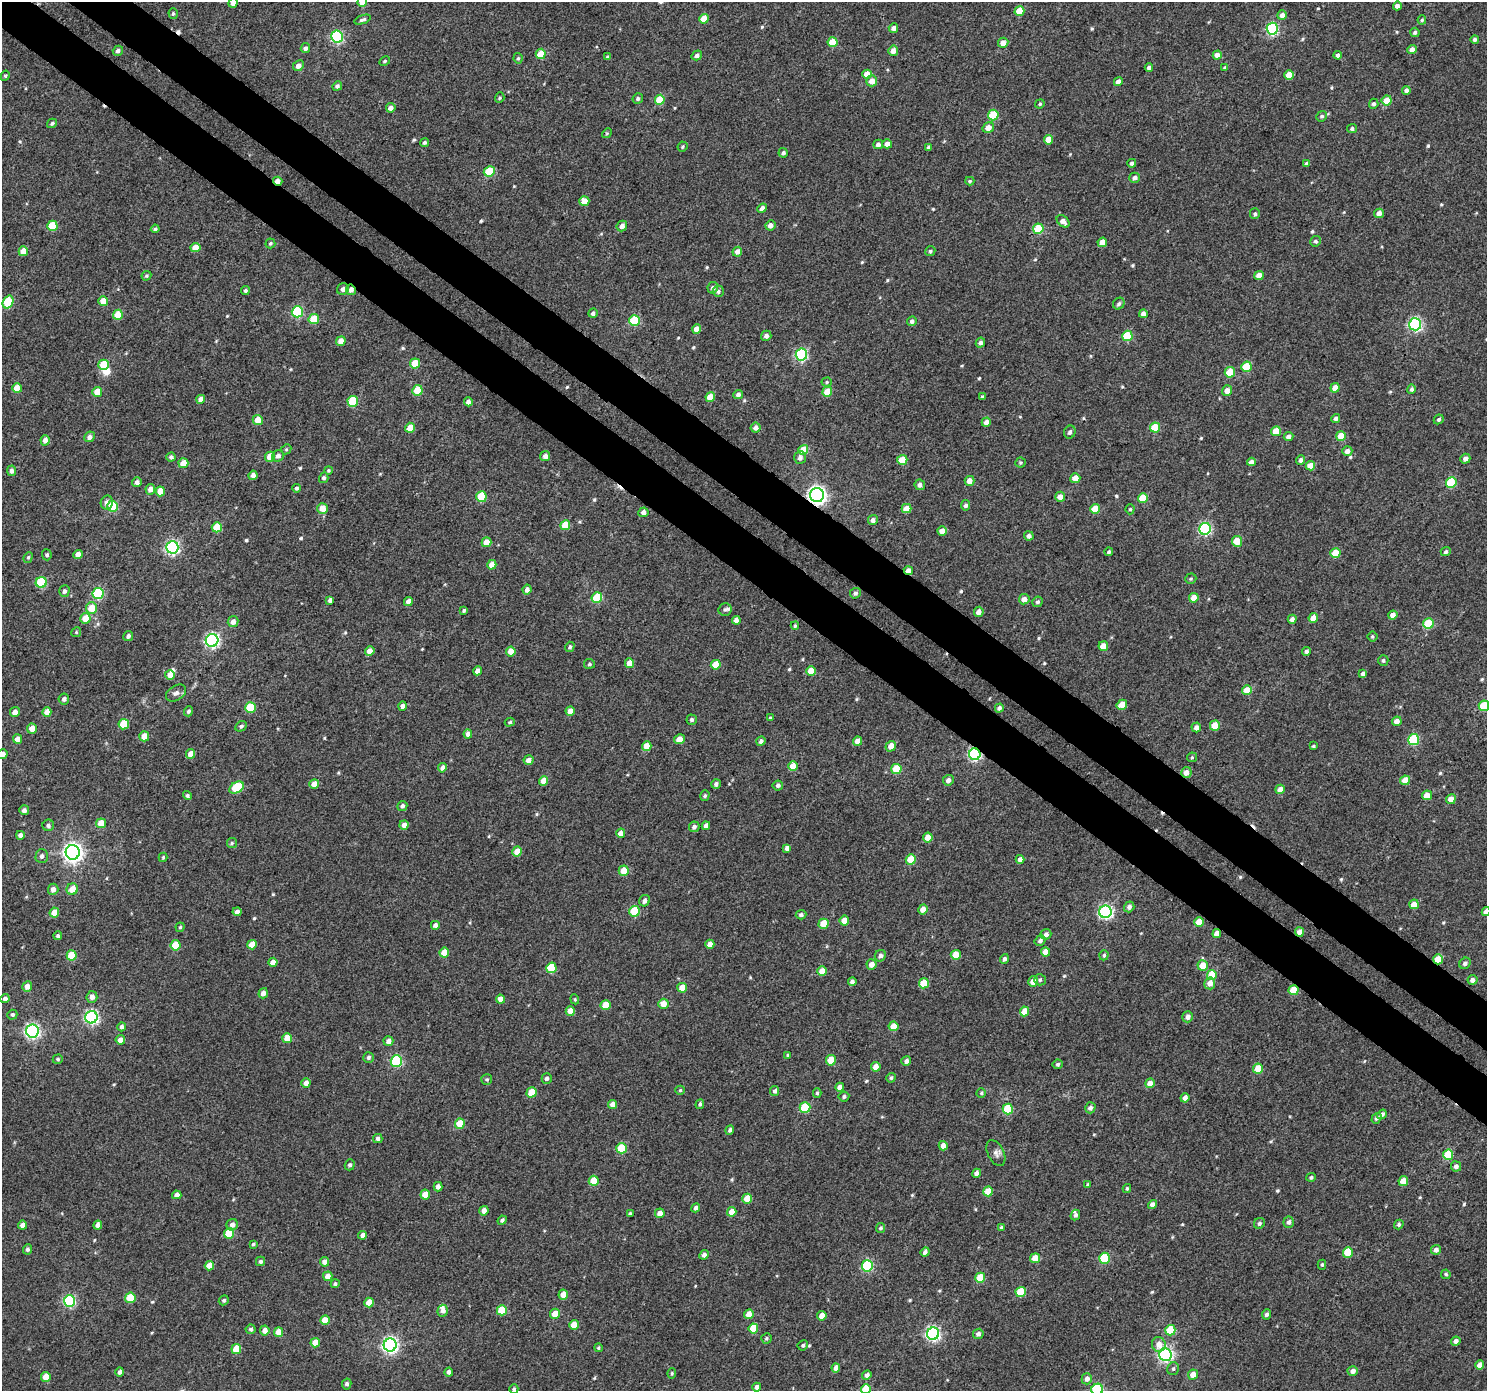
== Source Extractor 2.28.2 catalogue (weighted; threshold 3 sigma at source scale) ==
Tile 11 of 4 x 4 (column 3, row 3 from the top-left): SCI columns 3011-4495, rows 1611-2999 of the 6026 x 6065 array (HDU 1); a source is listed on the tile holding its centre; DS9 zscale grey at full resolution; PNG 1489 x 1393 px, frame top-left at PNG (2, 2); each listed source drawn as its Kron ellipse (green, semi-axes under 4 px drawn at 4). Shown black and unused: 7% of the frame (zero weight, under 3 of 4 exposures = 5% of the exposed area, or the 3 px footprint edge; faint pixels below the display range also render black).
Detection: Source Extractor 2.28.2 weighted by HDU 2 'WHT'; one run over the whole footprint, this tile lists its part. Background 0.012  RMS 0.0058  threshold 0.0263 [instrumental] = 3 sigma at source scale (4.5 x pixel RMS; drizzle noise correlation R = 1.50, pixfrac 1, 0.0396/0.0396 arcsec/px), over >= 5 px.
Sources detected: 589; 1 inside a brighter object's white glare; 5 cosmic-ray / hot-pixel residue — neither listed nor drawn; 4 inside a brighter listed object's ellipse — not listed separately; of the other 579, all 500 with FLUX_AUTO >= 0.776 (the completeness limit of this list) listed and drawn (79 fainter detections not listed), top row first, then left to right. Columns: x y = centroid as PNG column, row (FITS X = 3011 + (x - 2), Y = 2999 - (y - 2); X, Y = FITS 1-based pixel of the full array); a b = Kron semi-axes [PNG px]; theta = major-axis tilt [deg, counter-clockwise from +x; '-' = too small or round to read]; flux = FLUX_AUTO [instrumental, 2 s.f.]
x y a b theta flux
362 2 5 5 - 6.1
233 3 5 4 - 3
1397 6 4 4 - 2.5
1019 11 5 5 - 12
173 13 5 4 - 0.97
1282 15 5 4 - 4.1
704 19 5 4 - 9.5
363 20 8 4 19 1.3
1422 20 5 4 - 0.82
893 28 5 4 - 2.3
1272 29 6 5 - 70
1415 32 4 4 - 1.5
337 37 6 6 - 69
1475 39 4 4 - 1.5
833 42 5 5 - 13
1003 43 5 5 - 4.9
305 48 5 4 - 1.7
1412 50 5 4 - 3.3
118 51 5 5 - 1.6
893 51 5 5 - 4.1
541 54 5 5 - 10
697 55 5 4 - 1.7
1217 55 4 4 - 4.4
1338 55 4 4 - 2.3
608 57 4 3 - 1.1
518 58 5 4 - 0.91
385 61 6 4 28 0.97
298 66 6 5 - 3
1149 68 4 4 - 2.3
1225 68 4 3 - 1.1
867 74 5 4 - 8.2
1289 75 5 4 - 8.2
5 76 5 4 - 0.84
872 81 5 5 - 5.4
1118 82 4 4 - 3
337 86 5 4 - 1.7
1406 90 4 4 - 2
500 98 5 4 - 0.81
638 99 5 5 - 1.3
660 100 5 5 - 16
1387 100 5 5 - 8.6
1040 104 5 4 - 0.78
1374 104 5 4 - 1.6
391 108 5 4 - 3.2
993 115 5 5 - 23
1322 116 5 5 - 1.1
52 123 5 4 - 1.2
988 128 6 5 - 4.5
1352 129 5 4 - 1.2
607 133 5 4 - 0.79
1049 140 5 4 - 7.1
425 143 4 4 - 1.4
878 144 5 4 - 2.1
887 144 5 4 - 3.8
682 147 5 5 - 0.9
929 147 4 3 - 1.4
783 153 4 4 - 1.4
1132 163 4 4 - 1.6
1307 163 4 3 - 1.3
489 171 5 5 - 19
1135 178 5 5 - 2.5
278 181 5 3 - 5.5
970 181 4 4 - 0.87
584 201 5 5 - 8.2
762 208 5 4 - 3.3
1379 213 5 4 - 3.8
1255 214 5 5 - 1.2
1063 221 7 5 -42 3.7
770 225 5 5 - 3.2
52 226 5 5 - 17
622 226 5 5 - 3.1
155 229 4 3 - 1.2
1038 229 5 5 - 24
1316 241 5 5 - 1.5
1102 242 5 4 - 6.3
270 243 5 5 - 0.96
195 247 5 4 - 6.7
23 251 5 4 - 7
930 251 5 5 - 1.1
737 252 5 4 - 3.3
146 276 5 4 - 0.93
1259 276 5 4 - 6.1
713 288 6 5 - 2.2
343 289 6 5 - 2.7
351 290 5 4 - 2.9
245 291 4 4 - 1
718 291 6 5 - 1.5
103 301 5 5 - 7.3
8 302 6 5 - 25
1119 304 6 5 - 1.3
297 312 5 5 - 43
593 313 5 4 - 1.8
1143 314 4 4 - 3.1
118 315 5 5 - 15
314 319 5 5 - 15
634 320 5 5 - 31
912 321 5 4 - 2
1415 324 6 6 - 99
697 329 5 4 - 5.7
766 336 5 5 - 2.4
1127 336 5 5 - 25
341 341 5 4 - 5.7
980 342 5 4 - 1.9
801 354 6 5 - 72
415 363 5 5 - 14
104 365 5 5 - 18
1246 367 5 5 - 18
1230 372 5 5 - 15
827 382 5 4 - 0.81
17 388 5 4 - 7.9
1335 388 5 4 - 6.1
1412 389 5 4 - 1.4
417 390 5 5 - 17
1227 391 5 5 - 4.6
97 392 5 5 - 10
827 392 5 5 - 10
738 394 5 4 - 1.9
710 397 5 4 - 8.9
982 397 4 4 - 1
201 399 4 4 - 3.7
353 401 5 5 - 25
468 402 4 4 - 3.3
1336 419 4 4 - 2.1
1439 419 5 4 - 1.2
258 420 5 5 - 6.7
986 422 4 4 - 3.5
410 428 5 5 - 7.5
756 428 5 5 - 2.3
1155 428 5 5 - 17
1276 431 5 5 - 11
1070 432 6 5 - 1.7
1288 436 5 4 - 2.4
1341 436 5 5 - 9.3
90 437 6 5 - 2.7
45 440 5 4 - 3.9
286 449 5 4 - 0.85
803 450 5 4 - 13
1347 451 5 4 - 3.4
278 456 6 5 - 2.5
545 456 5 5 - 2.7
171 457 4 4 - 1.5
270 457 5 5 - 10
800 458 6 6 - 2.5
1465 459 5 4 - 2.9
902 460 5 5 - 11
1301 460 5 4 - 2.1
1020 462 5 5 - 0.99
1251 462 4 4 - 3.1
183 463 5 5 - 12
1310 466 5 4 - 7.9
328 470 4 4 - 0.79
11 471 5 4 - 2.3
253 475 4 4 - 2.9
324 478 5 4 - 1.4
1075 478 5 5 - 6
969 481 5 5 - 4.6
137 482 5 5 - 2.2
1451 483 5 5 - 29
920 485 5 5 - 2.2
296 488 4 4 - 1
150 489 5 4 - 3.7
160 491 5 4 - 8.8
817 495 7 7 - 260
481 497 5 5 - 23
1060 497 5 5 - 4
1143 498 5 5 - 14
107 503 7 6 - 3.1
966 505 5 4 - 1.5
113 506 5 5 - 26
322 508 5 5 - 7.6
907 509 5 4 - 7.3
1095 509 5 5 - 11
1130 509 5 4 - 0.91
643 512 5 5 - 2.7
873 520 5 4 - 2.3
565 525 5 5 - 13
217 527 5 5 - 19
1205 529 6 6 - 72
942 531 4 4 - 6
1029 536 5 4 - 2.7
1237 541 5 5 - 9.3
486 542 5 5 - 6.9
172 547 6 6 - 120
1109 552 4 4 - 1.3
1446 552 5 4 - 1.3
1335 553 5 5 - 14
47 555 5 5 - 1.2
78 555 5 4 - 4.7
28 557 5 4 - 0.88
492 565 5 4 - 4.7
908 571 5 4 - 3.6
1191 579 6 5 - 0.95
41 582 5 5 - 35
527 590 5 4 - 2.9
64 591 6 5 - 1.7
855 593 5 5 - 1.7
98 594 6 5 - 46
597 597 5 5 - 23
1194 598 5 4 - 7.6
1024 599 5 5 - 4.3
330 600 4 4 - 2
408 601 4 4 - 3.4
1038 602 5 5 - 1.4
91 608 6 5 - 10
464 610 4 3 - 0.92
725 610 7 6 - 1.3
979 612 5 4 - 3.8
1393 615 4 4 - 3.5
85 618 5 5 - 9.8
1313 618 5 4 - 6.1
1292 619 4 4 - 2.5
736 620 4 4 - 3.1
233 622 5 5 - 3.5
1428 624 5 5 - 26
795 626 4 3 - 0.86
76 632 5 4 - 0.79
128 636 5 5 - 1.6
1372 636 5 5 - 0.92
212 640 6 6 - 120
1103 646 5 5 - 7.2
570 647 5 4 - 1.2
370 651 5 4 - 5.4
511 651 5 4 - 7.4
1306 651 4 4 - 2
1383 660 5 5 - 1.2
629 663 5 4 - 7.5
589 664 5 5 - 1.1
716 665 5 4 - 11
477 671 4 4 - 3.4
811 671 5 5 - 9
1363 674 4 4 - 2.5
170 675 5 5 - 4.2
1247 690 5 4 - 8.8
176 693 11 7 32 2.4
64 699 5 5 - 1.9
1122 705 5 5 - 7.6
402 706 4 4 - 2.3
1484 706 5 5 - 22
250 707 5 5 - 23
999 708 4 4 - 1.9
188 711 5 4 - 1.4
570 711 4 4 - 4.8
15 712 5 4 - 3.5
47 712 5 4 - 5
770 718 3 3 - 0.92
692 720 5 5 - 1.4
1397 721 5 5 - 4.3
510 722 5 4 - 0.95
124 724 5 5 - 19
241 726 6 4 28 1.2
1215 726 5 5 - 11
1196 727 5 4 - 2.9
32 728 5 5 - 5.3
468 734 4 4 - 2.9
144 736 5 5 - 6.6
17 739 5 4 - 3.6
679 739 5 5 - 5.2
1414 740 5 5 - 41
761 741 5 4 - 1.8
858 741 4 4 - 5
647 746 5 5 - 8.3
891 746 5 5 - 4.8
1313 746 4 3 - 0.86
2 754 5 5 - 3.4
191 754 5 4 - 4.8
975 754 6 5 - 95
1192 757 5 5 - 0.86
528 760 5 5 - 3.5
793 766 5 4 - 8.5
442 768 5 4 - 2.5
896 769 5 5 - 17
1186 772 5 5 - 4.1
948 780 5 5 - 3
1405 780 5 4 - 7.2
544 781 5 4 - 7.2
314 784 5 4 - 5.1
716 784 5 4 - 1.8
778 785 5 5 - 1.7
237 788 8 5 30 28
1280 789 5 4 - 4.8
1427 795 5 4 - 7.5
187 796 4 4 - 1.3
705 796 5 4 - 1
1451 799 5 4 - 5.5
402 806 5 5 - 1.9
24 810 5 5 - 2.2
101 823 5 5 - 8.6
48 825 6 5 - 1.8
404 825 5 4 - 3.2
706 826 4 4 - 2.9
694 827 5 5 - 2.2
621 833 4 4 - 4.1
20 835 4 4 - 2.6
928 837 5 5 - 6.8
232 843 5 5 - 0.94
787 848 4 4 - 2.4
517 851 5 5 - 6.7
73 852 7 7 - 310
42 856 7 6 - 2
163 857 4 3 - 0.82
911 859 5 5 - 14
1020 859 4 4 - 2.7
624 871 5 5 - 8.8
53 889 5 5 - 3.3
72 889 6 5 - 7.2
645 901 6 5 - 2.4
1414 904 5 4 - 7.5
1129 907 5 5 - 2.1
923 909 5 4 - 4.2
635 911 5 5 - 27
237 912 4 4 - 2.3
1105 912 6 6 - 120
1486 912 4 4 - 3
54 913 5 4 - 9.3
801 915 5 4 - 1.6
844 921 5 5 - 7.3
1199 922 5 4 - 7.2
823 924 5 5 - 12
435 925 5 5 - 2.2
180 927 4 4 - 0.87
1299 932 5 4 - 4.2
1046 934 5 5 - 2.2
1217 934 4 4 - 6
58 936 4 4 - 1.2
1040 941 5 5 - 1.7
710 944 4 4 - 4.7
175 945 5 5 - 16
252 945 5 4 - 7.1
444 952 5 4 - 9.8
1046 952 4 4 - 7
72 955 5 5 - 20
956 955 5 5 - 11
1104 955 5 4 - 1.1
880 956 6 5 - 2.4
1004 959 5 4 - 1.6
1438 959 5 5 - 12
273 962 4 4 - 4.9
1465 963 6 5 - 1.8
872 964 5 5 - 4.5
1203 966 5 5 - 9.6
551 968 5 5 - 22
822 971 5 4 - 7.7
1212 975 5 5 - 13
1040 980 6 5 - 1.3
1472 980 5 5 - 2.5
852 982 4 4 - 2
1033 982 5 5 - 5.9
924 983 5 5 - 15
1210 983 6 5 - 4.4
27 986 5 5 - 4.3
682 988 5 4 - 7.6
1293 990 5 5 - 12
263 993 5 4 - 3.1
92 997 6 5 - 3.4
5 999 4 4 - 2.1
500 999 4 4 - 4.2
575 999 5 4 - 0.79
663 1004 5 5 - 6.3
606 1005 5 5 - 12
570 1011 5 4 - 6.4
1024 1011 5 4 - 7.5
12 1015 5 4 - 1.2
91 1017 6 6 - 110
1188 1017 5 5 - 3
894 1026 5 5 - 6.6
122 1027 4 4 - 2.1
32 1031 6 6 - 140
287 1038 5 5 - 10
120 1040 5 4 - 3.6
388 1041 5 4 - 2.6
788 1055 4 3 - 1
368 1057 5 5 - 1.5
58 1059 5 4 - 1
831 1060 5 5 - 13
396 1061 6 6 - 48
906 1061 5 4 - 2.3
1058 1064 5 5 - 1.3
876 1067 5 4 - 5
1258 1069 5 4 - 11
547 1078 5 5 - 1.3
891 1078 5 4 - 1
487 1079 5 5 - 1
306 1083 5 4 - 3.9
1150 1083 5 4 - 5.6
840 1087 4 4 - 3.9
680 1090 4 4 - 0.85
775 1091 5 4 - 1.5
532 1092 5 5 - 12
817 1093 5 4 - 0.9
981 1093 4 4 - 0.82
844 1097 5 5 - 1.3
1185 1098 5 4 - 2.8
612 1104 4 4 - 3.6
700 1104 5 4 - 1.2
805 1108 5 5 - 25
1090 1108 5 5 - 2.1
1008 1109 5 5 - 23
1382 1114 5 4 - 2
1376 1118 6 4 55 1.3
460 1124 5 5 - 13
730 1130 5 4 - 1.5
378 1138 4 4 - 1.7
943 1146 5 4 - 3.9
621 1148 5 5 - 24
996 1153 14 8 -64 2.8
1448 1155 5 5 - 20
350 1165 5 5 - 1.4
1456 1166 5 5 - 2.6
977 1173 5 4 - 2.5
1311 1177 5 4 - 1.2
594 1181 5 5 - 11
1403 1181 5 5 - 7.8
1088 1184 4 3 - 0.95
438 1187 5 4 - 2.7
1127 1188 4 3 - 0.82
988 1191 5 5 - 10
425 1194 5 4 - 7.2
177 1195 4 4 - 2.5
747 1199 5 5 - 9.6
1152 1205 4 4 - 3.3
696 1208 4 4 - 1.9
484 1211 5 4 - 3.7
732 1212 5 4 - 7.4
660 1213 5 4 - 4.4
630 1214 3 3 - 0.9
1075 1215 5 4 - 1.6
502 1220 5 4 - 1.3
1289 1222 5 5 - 2.1
1259 1223 6 5 - 1.4
23 1225 4 4 - 3.7
98 1225 4 4 - 2.9
232 1225 6 5 - 3.2
1399 1225 5 4 - 1.6
880 1228 5 4 - 1.3
1001 1228 4 4 - 1.2
229 1233 5 5 - 16
363 1235 4 4 - 2.9
253 1244 4 4 - 0.91
27 1249 5 4 - 1.5
1436 1250 5 5 - 2.7
925 1252 5 4 - 2.1
1348 1253 5 5 - 14
704 1255 5 4 - 2.2
1035 1258 5 5 - 8.9
1104 1258 5 5 - 32
260 1261 4 4 - 1.6
324 1262 5 4 - 3
1322 1265 5 4 - 0.95
209 1266 4 4 - 6.5
867 1266 6 5 - 52
1446 1274 5 4 - 0.98
328 1276 5 4 - 4.3
980 1278 5 5 - 15
335 1284 4 4 - 1.1
1021 1292 5 5 - 20
563 1295 5 4 - 5.5
130 1298 5 5 - 19
224 1300 5 4 - 1.1
69 1301 6 5 - 71
369 1302 5 4 - 7.6
502 1310 5 5 - 15
443 1311 6 5 - 2.9
555 1314 5 5 - 7.7
749 1314 5 4 - 6.3
1267 1314 5 4 - 1.8
822 1316 5 4 - 5.7
325 1320 5 4 - 7.7
574 1325 5 5 - 8.8
753 1328 5 5 - 13
251 1329 5 4 - 1.4
265 1330 5 5 - 4.1
1170 1330 5 5 - 15
278 1332 5 4 - 8.1
933 1334 6 6 - 130
978 1334 5 5 - 2.1
766 1338 5 5 - 1
1456 1341 5 4 - 2.6
315 1343 4 4 - 7
1159 1344 7 7 - 5
390 1345 6 6 - 180
803 1345 5 4 - 1.2
598 1348 4 4 - 0.86
236 1349 5 5 - 13
1165 1354 6 6 - 140
1480 1365 4 4 - 4.6
836 1368 4 4 - 4.1
1173 1369 6 6 - 1.2
1353 1371 5 4 - 3.3
120 1372 5 4 - 1.8
449 1372 4 4 - 2.1
672 1373 5 4 - 0.83
867 1375 5 4 - 2.3
1193 1375 5 5 - 4.5
46 1377 5 5 - 6.8
1087 1379 5 5 - 2.9
347 1384 5 4 - 1.6
757 1387 4 4 - 2.5
514 1389 5 4 - 1.1
866 1389 5 5 - 14
1097 1390 6 5 - 59
Overlapping masked pixels (flux is a lower limit): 10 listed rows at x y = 278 181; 351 290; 817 495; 908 571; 975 754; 1186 772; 1299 932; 1217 934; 1438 959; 1293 990
Isophote crosses this tile's border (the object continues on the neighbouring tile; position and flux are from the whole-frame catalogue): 8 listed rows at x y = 362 2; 233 3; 1484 706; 2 754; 1486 912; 514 1389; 866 1389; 1097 1390